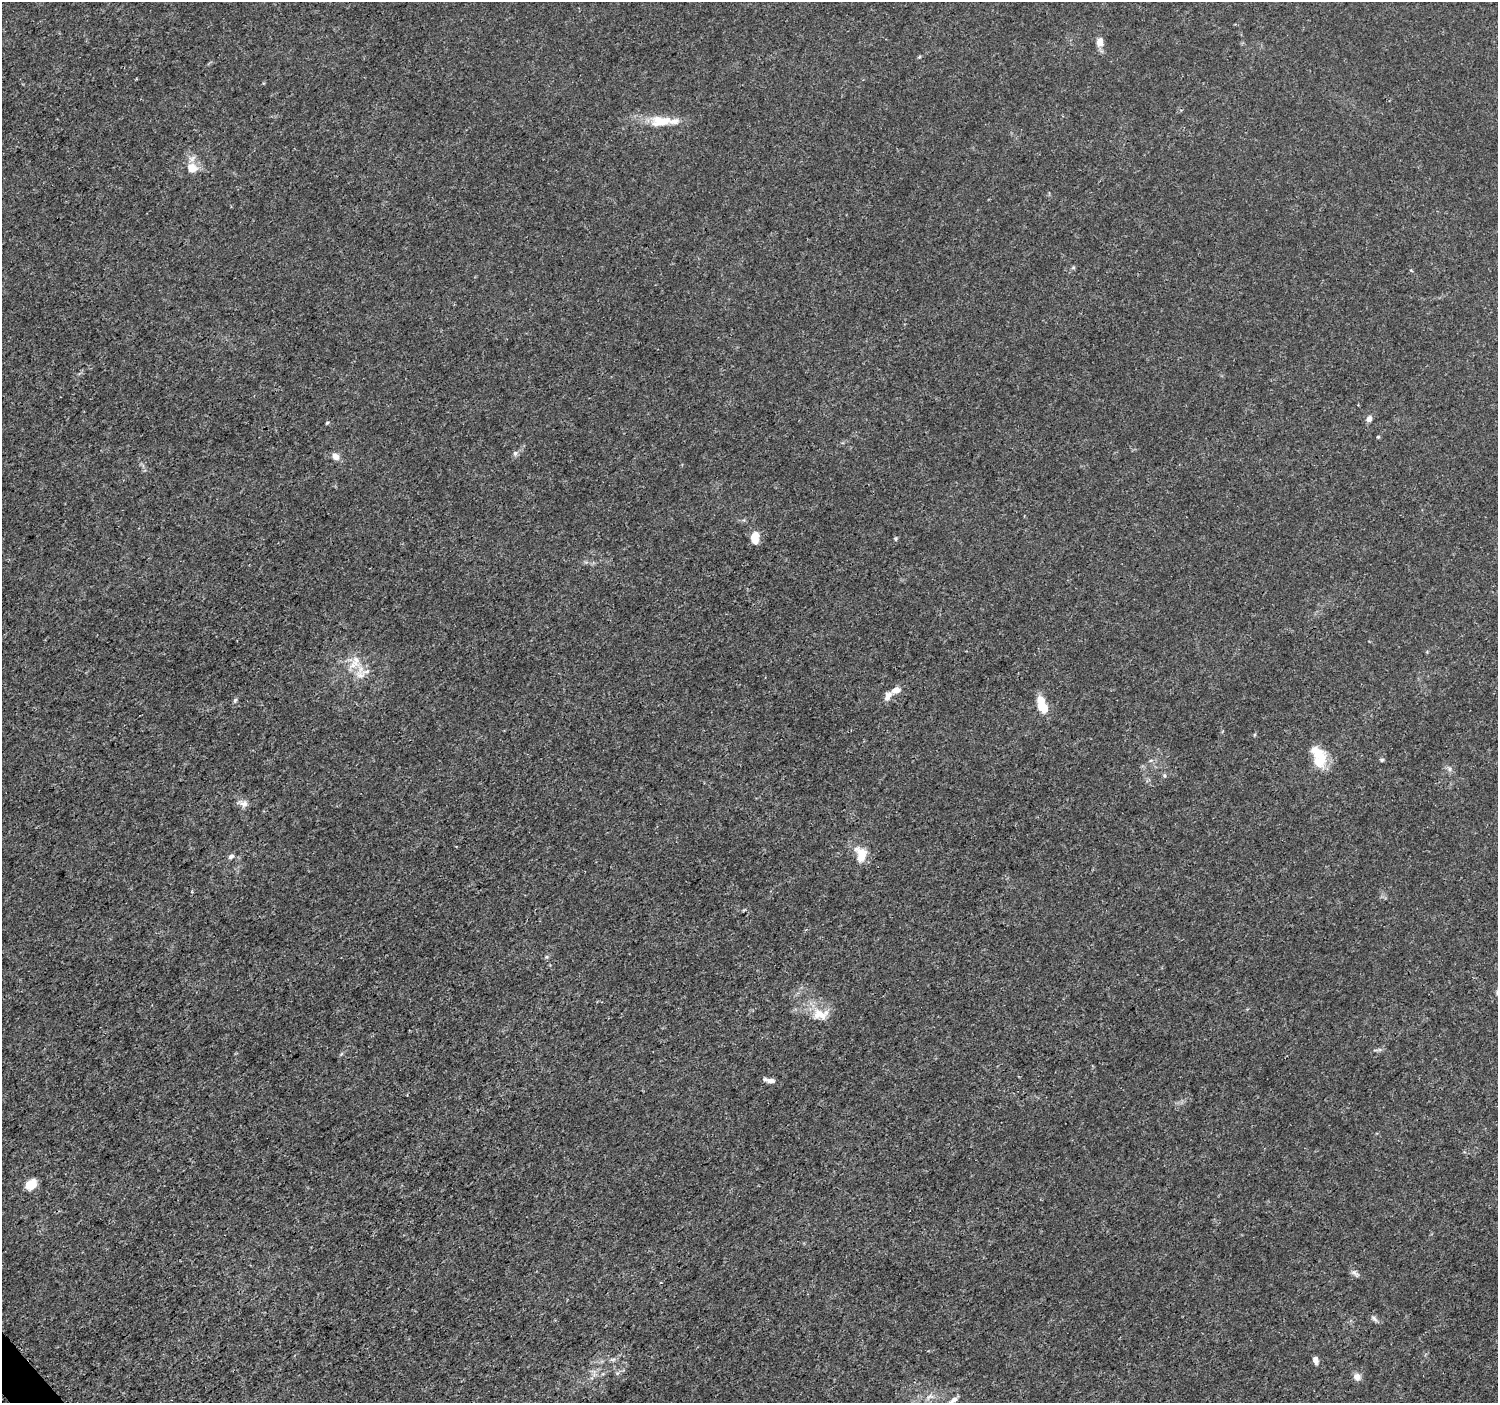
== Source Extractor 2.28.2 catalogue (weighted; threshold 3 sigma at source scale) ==
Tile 7 of 4 x 4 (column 3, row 2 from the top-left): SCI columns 3016-4511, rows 2965-4365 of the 6038 x 5992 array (HDU 1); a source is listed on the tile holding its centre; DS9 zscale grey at full resolution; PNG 1500 x 1405 px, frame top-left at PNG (2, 2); no overlay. Shown black and unused: <1% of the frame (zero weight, under 3 of 5 exposures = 2% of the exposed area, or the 3 px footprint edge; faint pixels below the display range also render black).
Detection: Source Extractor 2.28.2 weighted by HDU 2 'WHT'; one run over the whole footprint, this tile lists its part. Background 0.00153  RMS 7.0e-04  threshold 0.00316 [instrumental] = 3 sigma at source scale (4.5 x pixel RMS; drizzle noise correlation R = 1.50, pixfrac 1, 0.0396/0.0396 arcsec/px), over >= 5 px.
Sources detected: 39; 5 inside a brighter listed object's ellipse — not listed separately; the other 34 listed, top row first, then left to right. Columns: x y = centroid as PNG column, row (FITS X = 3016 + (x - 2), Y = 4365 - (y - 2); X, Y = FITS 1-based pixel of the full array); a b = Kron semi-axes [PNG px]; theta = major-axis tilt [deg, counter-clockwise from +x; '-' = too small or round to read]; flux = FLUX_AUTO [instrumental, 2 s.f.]
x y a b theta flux
1100 42 11 8 79 0.55
661 121 33 15 3 1.8
192 168 14 12 -41 0.97
1073 268 6 4 19 0.09
1369 419 8 6 62 0.29
327 423 5 4 - 0.078
1378 437 4 4 - 0.076
515 453 6 6 - 0.17
336 456 8 7 - 0.48
755 538 13 8 -89 0.96
896 539 6 4 62 0.094
355 662 22 16 63 1.4
896 690 11 7 20 0.48
887 697 13 7 61 0.45
235 700 7 5 71 0.13
1043 708 10 8 -29 1.4
1254 735 5 3 - 0.07
1316 752 26 19 -46 1.4
1382 760 6 4 -12 0.11
1449 769 7 4 -90 0.15
1164 775 5 4 - 0.1
243 803 15 9 -8 0.42
861 854 23 14 -74 1.2
231 856 8 6 32 0.21
819 1014 22 14 -14 1.3
770 1080 13 5 -12 0.39
31 1185 12 8 35 1.1
1355 1273 13 5 -30 0.23
1374 1318 11 5 -46 0.21
613 1359 9 4 -7 0.16
1315 1360 9 6 -78 0.32
1357 1377 8 7 - 0.5
930 1397 14 7 30 0.42
953 1400 13 6 33 0.37
Isophote crosses this tile's border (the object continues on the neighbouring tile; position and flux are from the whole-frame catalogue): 1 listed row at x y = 953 1400